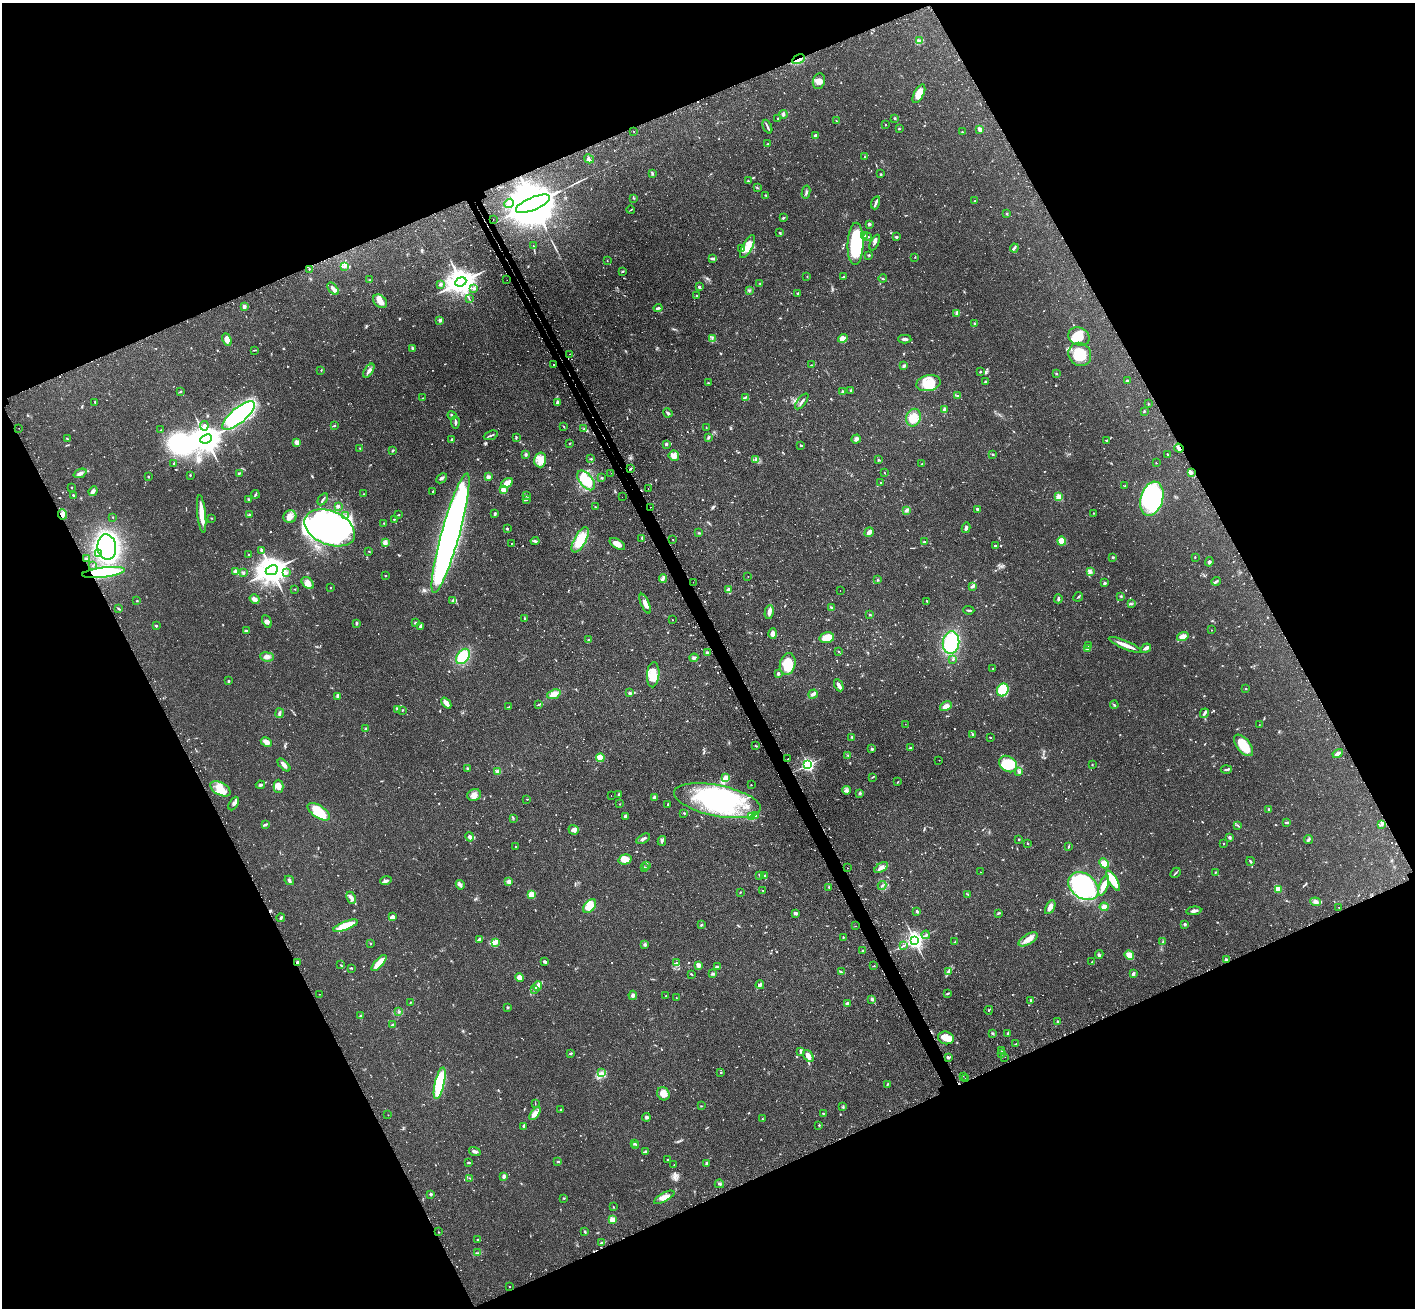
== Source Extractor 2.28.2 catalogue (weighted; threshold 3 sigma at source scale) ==
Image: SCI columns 43-5691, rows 182-5403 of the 5734 x 5719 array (HDU 1 of 3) = the unmasked area's bounding box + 8 px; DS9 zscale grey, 4 x 4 block average (1 PNG px = mean of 4 x 4 image px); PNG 1417 x 1310 px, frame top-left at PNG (2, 3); each listed source drawn as its Kron ellipse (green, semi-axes under 4 px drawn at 4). Shown black and unused: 45% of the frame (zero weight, under 2 of 3 exposures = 4% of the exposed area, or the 3 px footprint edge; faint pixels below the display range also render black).
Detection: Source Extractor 2.28.2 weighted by HDU 2 'WHT'. Background 0.12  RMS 0.0059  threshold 0.0263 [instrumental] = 3 sigma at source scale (4.5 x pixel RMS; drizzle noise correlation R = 1.50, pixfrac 1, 0.05/0.05 arcsec/px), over >= 5 px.
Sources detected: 1114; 12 too faint to see at this stretch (4 x 4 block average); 5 inside a brighter object's white glare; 53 cosmic-ray / hot-pixel residue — neither listed nor drawn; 15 coinciding with a brighter row at this scale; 47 inside a brighter listed object's ellipse — not listed separately; of the other 982, all 500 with FLUX_AUTO >= 1.67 (the completeness limit of this list) listed and drawn (482 fainter detections not listed), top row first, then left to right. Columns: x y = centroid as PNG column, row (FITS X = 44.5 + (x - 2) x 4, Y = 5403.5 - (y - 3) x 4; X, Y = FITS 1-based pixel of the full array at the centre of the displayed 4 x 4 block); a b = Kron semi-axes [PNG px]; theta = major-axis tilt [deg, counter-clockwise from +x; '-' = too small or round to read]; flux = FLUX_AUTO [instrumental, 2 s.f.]
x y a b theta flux
919 41 2 2 - 3
799 59 7 2 29 9.9
819 81 8 6 76 22
919 94 10 5 62 48
783 114 4 3 - 6.2
778 118 2 2 - 2.6
895 118 3 2 - 3.7
836 121 2 2 - 1.9
885 124 2 2 - 3
767 127 7 2 -66 5.8
899 129 2 2 - 3.2
980 129 4 3 - 16
634 131 2 2 - 3.2
962 132 2 2 - 4.5
816 135 3 2 - 8.9
767 144 2 2 - 2.4
864 157 2 2 - 1.8
589 159 5 3 - 11
652 174 4 2 - 4.7
880 174 3 2 - 2.7
748 181 3 2 - 3.8
757 188 3 2 - 2.7
806 192 6 2 77 6.2
766 195 3 2 - 3.8
634 198 2 2 - 1.9
974 201 2 2 - 1.9
509 203 5 3 - 11
876 203 6 2 73 7.8
533 204 18 6 23 36000
631 210 4 2 - 2.3
1007 214 2 2 - 1.8
783 218 3 2 - 3.9
493 219 2 2 - 4.4
869 224 2 2 - 16
780 233 3 2 - 2.9
864 236 2 2 - 2.3
868 237 2 2 - 3.2
896 237 2 2 - 9.4
875 242 8 2 63 6.5
856 244 21 8 88 220
533 246 3 2 - 2.1
747 247 13 5 61 43
1014 248 4 2 - 4.6
741 249 2 2 - 1.9
869 255 3 2 - 3.1
915 257 2 2 - 1.9
713 258 4 2 - 10
607 261 2 2 - 2.1
345 266 3 3 - 6.6
309 269 2 2 - 2.1
622 271 4 2 - 3
807 276 2 2 - 1.8
844 277 3 2 - 5
883 279 4 2 - 3.4
370 280 2 2 - 2.1
507 280 2 2 - 15
461 282 6 4 24 5900
760 283 3 2 - 2.5
440 284 3 3 - 6.4
699 287 3 2 - 7.8
333 289 7 3 -51 11
474 289 3 3 - 6.1
749 290 3 2 - 4.2
797 293 3 2 - 2.6
697 296 3 2 - 3
469 299 2 2 - 1.9
380 301 8 5 -40 31
244 306 2 2 - 40
658 308 4 2 - 7.1
957 313 3 2 - 4.6
440 320 2 2 - 33
974 324 3 2 - 2.8
1079 337 11 9 -24 59
712 338 2 2 - 2.5
843 338 5 4 - 25
905 339 7 2 -2 11
227 340 6 4 -65 24
412 348 4 2 - 4.5
254 350 4 2 - 3
570 354 2 2 - 1.9
1080 354 12 11 - 89
553 365 2 2 - 2.5
811 365 2 2 - 1.9
904 366 3 2 - 5.4
321 370 2 2 - 1.8
369 371 8 3 57 13
980 372 2 2 - 2.3
1056 373 2 2 - 3.7
985 381 2 2 - 3.8
1127 381 4 3 - 4.6
708 383 3 2 - 2.3
928 383 12 7 11 78
851 390 3 2 - 2.3
181 391 3 2 - 2.4
843 391 3 2 - 4.2
958 396 3 2 - 3.2
746 397 4 2 - 3.5
423 398 2 2 - 2
802 401 9 2 53 8
557 402 4 2 - 8.7
95 403 3 2 - 2.4
1148 404 3 2 - 2.3
944 409 4 3 - 6.7
1144 411 3 2 - 2.8
668 413 5 3 - 7.1
238 415 20 7 40 640
452 415 5 2 - 6.1
913 418 9 7 69 48
455 422 6 2 -86 6.9
204 426 4 3 - 9.9
334 426 3 2 - 3.3
564 426 3 2 - 2.4
706 427 2 2 - 1.8
19 428 2 2 - 1.7
584 429 2 2 - 2.6
161 430 2 2 - 2
491 435 7 2 21 5.5
708 437 4 2 - 5.3
516 438 4 2 - 3.6
67 439 3 2 - 3
206 439 6 3 24 6500
856 439 5 4 - 8.7
451 440 3 2 - 5.1
1107 441 2 2 - 2
297 442 2 2 - 78
570 443 3 2 - 2.4
666 444 2 2 - 7.5
801 445 2 2 - 4
360 448 2 2 - 1.7
1179 448 5 3 - 7.7
393 450 3 2 - 3
992 454 4 2 - 3.2
1167 454 3 2 - 2.6
526 455 3 2 - 4
674 456 5 5 - 26
591 459 3 2 - 2.6
755 459 4 2 - 2.8
540 460 7 6 - 30
878 460 3 2 - 2.6
174 463 3 2 - 4.7
1156 463 2 2 - 3
921 464 2 2 - 1.9
631 468 3 2 - 3.8
1191 472 4 3 - 7.4
80 473 7 3 23 12
239 473 3 2 - 3.3
611 473 2 2 - 2
885 473 3 2 - 1.7
190 475 2 2 - 2.3
148 476 2 2 - 6.4
488 477 2 2 - 53
442 478 6 3 42 7
602 478 2 2 - 3.3
586 480 11 6 -50 110
507 483 6 3 33 52
880 483 2 2 - 2.1
1125 486 2 2 - 2.5
72 487 2 2 - 2.6
648 488 2 2 - 9.2
503 490 2 2 - 79
93 491 5 4 - 9
433 491 2 2 - 2.7
256 494 4 2 - 3.4
364 494 2 2 - 1.8
73 495 2 2 - 4
526 496 3 2 - 2.8
622 497 2 2 - 1.9
1059 497 2 2 - 130
248 499 3 2 - 2.8
323 499 7 2 57 5.5
526 499 3 2 - 6.3
1152 499 17 11 74 370
338 506 2 2 - 24
595 507 2 2 - 3.2
650 507 2 2 - 5.7
977 509 2 2 - 11
907 510 3 2 - 11
1094 513 2 2 - 1.7
62 514 5 4 - 13
202 514 19 3 -84 70
249 514 2 2 - 2.2
495 514 3 2 - 4.6
346 515 2 2 - 1.7
398 515 3 2 - 2.2
113 517 2 2 - 1.9
290 517 6 6 - 20
211 518 2 2 - 1.8
394 519 2 2 - 5.9
384 523 2 2 - 2.6
330 528 26 16 -23 1700
966 528 5 3 - 8.1
507 529 3 2 - 2.9
869 532 5 3 - 18
451 533 62 9 74 2800
699 533 2 2 - 2.8
642 538 3 2 - 4.3
580 540 14 6 61 87
673 540 2 2 - 2.1
535 541 4 2 - 7.2
1062 541 4 4 - 40
925 542 3 2 - 3.3
385 543 4 4 - 11
511 544 2 2 - 2.7
617 544 8 4 -32 24
995 546 2 2 - 18
107 547 13 9 -82 890
262 550 3 2 - 8.3
369 551 2 2 - 1.8
98 554 4 2 - 6.1
249 554 2 2 - 2
1113 557 2 2 - 6.9
1195 557 2 2 - 2
86 559 4 2 - 3.4
1209 562 5 3 - 6.2
93 566 2 2 - 2.1
272 570 6 4 25 6400
103 572 21 5 7 280
236 572 2 2 - 86
1090 572 3 2 - 5.4
243 573 3 2 - 5.1
287 573 3 2 - 4.3
385 576 2 2 - 3.1
748 576 2 2 - 1.9
663 578 4 3 - 8.2
878 580 2 2 - 2
1216 581 4 2 - 5
693 582 2 2 - 4.7
308 583 7 5 -43 24
1105 583 2 2 - 9.1
972 586 4 3 - 6
330 588 2 2 - 4.6
295 589 2 2 - 1.8
729 590 3 3 - 13
840 591 2 2 - 2.5
1121 596 3 2 - 3
1078 597 5 2 - 3.7
255 599 5 3 - 17
1058 599 4 2 - 5.2
453 600 4 2 - 4.4
137 601 2 2 - 2.1
927 601 2 2 - 3.2
645 604 10 4 -66 22
1131 604 2 2 - 2
831 607 3 2 - 3.7
118 609 2 2 - 2.2
969 610 5 2 - 4.6
769 612 7 4 78 14
870 615 3 2 - 1.9
525 619 4 2 - 3
672 620 2 2 - 1.8
267 621 6 3 -64 9.2
356 623 3 2 - 8.1
415 623 3 2 - 2.8
156 626 2 2 - 6.4
420 626 3 3 - 8.1
1211 630 2 2 - 2.1
246 631 3 2 - 4.5
773 634 5 4 - 14
1183 636 6 4 19 28
827 638 7 5 13 65
589 640 2 2 - 5.2
951 643 11 8 84 220
1088 645 2 2 - 1.7
1125 645 18 3 -23 33
1088 648 4 3 - 5.7
1146 648 5 3 - 12
839 651 2 2 - 1.8
707 652 3 3 - 4.9
463 656 8 6 53 98
267 657 7 4 -7 14
694 658 4 3 - 8.8
953 659 2 2 - 2.8
788 664 11 7 78 73
993 668 2 2 - 1.8
778 673 2 2 - 23
653 675 12 6 85 66
228 681 2 2 - 9.8
839 685 6 3 -64 16
1246 689 2 2 - 3
1003 690 6 5 - 120
629 693 2 2 - 24
554 694 7 4 22 29
813 694 5 3 - 12
338 696 3 2 - 9.6
446 703 6 2 -50 33
539 704 3 2 - 3.2
1114 705 4 2 - 3.7
946 706 6 4 30 19
508 707 3 2 - 3.2
398 709 4 4 - 7
402 710 2 2 - 3.1
279 713 5 2 - 9.7
1204 713 5 2 - 5.7
905 724 2 2 - 1.9
1259 725 2 2 - 1.7
366 729 3 2 - 4.6
973 734 3 2 - 2.2
852 737 3 2 - 3.6
990 737 2 2 - 2.8
266 742 6 4 -25 16
1244 745 13 6 -51 84
756 746 3 2 - 2.6
910 748 2 2 - 2.7
872 749 4 3 - 5.1
1338 753 5 3 - 13
848 755 2 2 - 2
600 758 4 3 - 35
788 759 2 2 - 5.8
939 760 2 2 - 2
1008 764 9 7 -35 120
284 765 8 2 -45 16
808 765 2 2 - 920
1092 765 2 2 - 2.3
468 768 2 2 - 2.6
1226 769 5 2 - 6.2
498 771 4 3 - 7.5
1019 772 3 2 - 7.2
872 777 3 2 - 2.5
726 778 2 2 - 130
898 782 2 2 - 1.8
260 785 4 2 - 4.8
751 785 2 2 - 4.1
278 786 6 5 - 29
220 789 11 6 -29 41
846 790 4 3 - 8.5
860 793 3 2 - 5.6
474 795 7 6 - 18
619 795 3 2 - 9.9
611 796 2 2 - 2.2
654 797 3 2 - 9
527 799 2 2 - 1.7
717 801 44 15 -11 430
234 804 7 3 61 11
620 804 2 2 - 1.8
668 804 2 2 - 3.4
1269 809 3 2 - 4.1
319 812 13 6 -33 98
684 813 2 2 - 2.8
625 816 4 2 - 5.9
751 816 2 2 - 190
756 816 3 2 - 6.4
513 818 2 2 - 1.8
1287 822 4 2 - 4.9
1382 824 3 2 - 5
265 825 3 2 - 6.9
1238 826 3 2 - 2.3
574 830 5 5 - 12
470 837 5 3 - 11
1229 837 3 2 - 6.3
643 839 7 2 30 10
1019 839 2 2 - 10
1309 840 4 3 - 6.1
662 841 5 3 - 5.7
1028 843 2 2 - 2.5
1223 844 2 2 - 1.7
516 847 2 2 - 2.6
1068 847 3 2 - 2.2
625 859 7 5 14 43
1250 861 4 2 - 3.7
1104 863 5 4 - 40
647 865 3 2 - 2.1
645 867 3 2 - 2.9
881 867 8 3 34 20
847 868 2 2 - 4
980 872 2 2 - 2.5
1215 872 2 2 - 2.5
1175 873 6 2 47 4.7
759 875 2 2 - 1.9
765 876 3 2 - 3
289 880 5 3 - 6.6
386 881 6 2 18 11
1113 881 11 3 -58 92
509 882 3 3 - 16
460 885 5 2 - 12
882 885 4 2 - 4.3
1104 885 11 4 71 20
1083 886 17 12 -37 540
829 888 3 2 - 2.5
1278 889 4 3 - 18
763 890 2 2 - 2
740 892 3 2 - 2.2
968 894 4 2 - 3
531 895 2 2 - 180
351 898 6 3 -64 15
1316 902 5 4 - 12
590 906 8 5 47 68
1050 907 7 3 60 25
1104 907 4 4 - 17
1339 907 2 2 - 2.7
917 911 3 2 - 5.4
1194 911 7 3 6 9.9
795 913 3 2 - 13
998 913 3 2 - 3
392 917 4 3 - 11
281 918 4 2 - 6.4
1185 924 2 2 - 7.1
701 925 3 2 - 3.9
346 926 13 4 21 77
855 926 2 2 - 2.4
926 935 4 3 - 5.9
843 937 3 2 - 2.5
480 939 3 2 - 3.9
1028 939 11 5 32 27
915 940 3 3 - 1800
955 942 3 2 - 2.8
1163 942 2 2 - 2.5
496 943 3 2 - 4.1
371 944 2 2 - 3.7
645 944 3 2 - 3.7
903 946 2 2 - 1.8
863 951 2 2 - 21
1099 954 4 3 - 5.3
1129 955 5 4 - 30
1226 960 2 2 - 37
298 962 3 2 - 8.5
545 962 2 2 - 10
1092 962 2 2 - 2.9
379 963 10 3 48 59
676 963 3 2 - 5.1
341 965 3 2 - 2.8
698 965 2 2 - 60
874 966 2 2 - 2.2
717 967 3 2 - 3.2
352 968 2 2 - 3.7
841 972 3 2 - 3.3
948 972 4 3 - 7.6
691 974 3 2 - 3.7
713 974 2 2 - 2.6
1133 974 3 2 - 9.8
519 977 4 3 - 37
760 985 4 3 - 10
538 986 4 3 - 17
534 990 4 2 - 3.8
319 994 2 2 - 2.2
947 994 3 2 - 3
633 995 4 3 - 11
666 996 2 2 - 4.8
676 998 2 2 - 1.8
872 999 4 3 - 4.7
1031 1000 2 2 - 4.2
410 1002 2 2 - 1.9
847 1004 3 2 - 14
507 1007 2 2 - 14
989 1010 4 2 - 2.2
399 1012 3 2 - 2.2
361 1016 4 2 - 3
1057 1022 3 2 - 2.8
393 1025 3 2 - 7.9
993 1033 3 2 - 3.2
1008 1033 2 2 - 2
946 1038 8 6 -17 36
1016 1044 2 2 - 2.4
800 1051 3 2 - 4.5
1002 1051 2 2 - 2.7
571 1053 3 2 - 3.5
1002 1054 2 2 - 2.8
808 1056 6 4 -54 17
948 1057 4 3 - 6.6
1005 1057 2 2 - 1.7
601 1072 2 2 - 2.8
721 1073 2 2 - 6.1
963 1076 2 2 - 4.5
965 1079 2 2 - 3
440 1083 16 5 77 230
887 1084 3 2 - 2.7
663 1094 7 6 - 31
535 1103 3 2 - 1.7
701 1106 2 2 - 1.8
843 1106 3 2 - 3
561 1109 2 2 - 3.3
535 1113 7 4 55 17
823 1113 2 2 - 7
388 1115 2 2 - 2
646 1117 4 3 - 5.4
762 1119 2 2 - 2
819 1125 2 2 - 3.2
524 1126 4 3 - 5.9
634 1143 3 2 - 4.3
636 1146 4 2 - 5.2
645 1151 2 2 - 6.5
475 1152 6 3 -17 9.1
668 1160 2 2 - 7
558 1162 3 2 - 3.2
468 1163 3 2 - 4.1
707 1163 3 2 - 7.9
674 1165 2 2 - 2.2
504 1176 4 3 - 6.6
470 1178 3 2 - 2.1
719 1184 4 2 - 4.3
431 1194 2 2 - 20
664 1197 11 4 29 24
564 1198 2 2 - 2
613 1207 2 2 - 1.9
612 1220 2 2 - 140
438 1232 2 2 - 2.3
585 1232 3 2 - 2.1
477 1240 2 2 - 2
601 1243 2 2 - 3.1
477 1253 2 2 - 2.4
509 1287 2 2 - 4
Overlapping masked pixels (flux is a lower limit): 7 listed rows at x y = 799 59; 533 204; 1179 448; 650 507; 62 514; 103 572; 298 962
Diffuse or blended objects may show on this block-average render without a row.